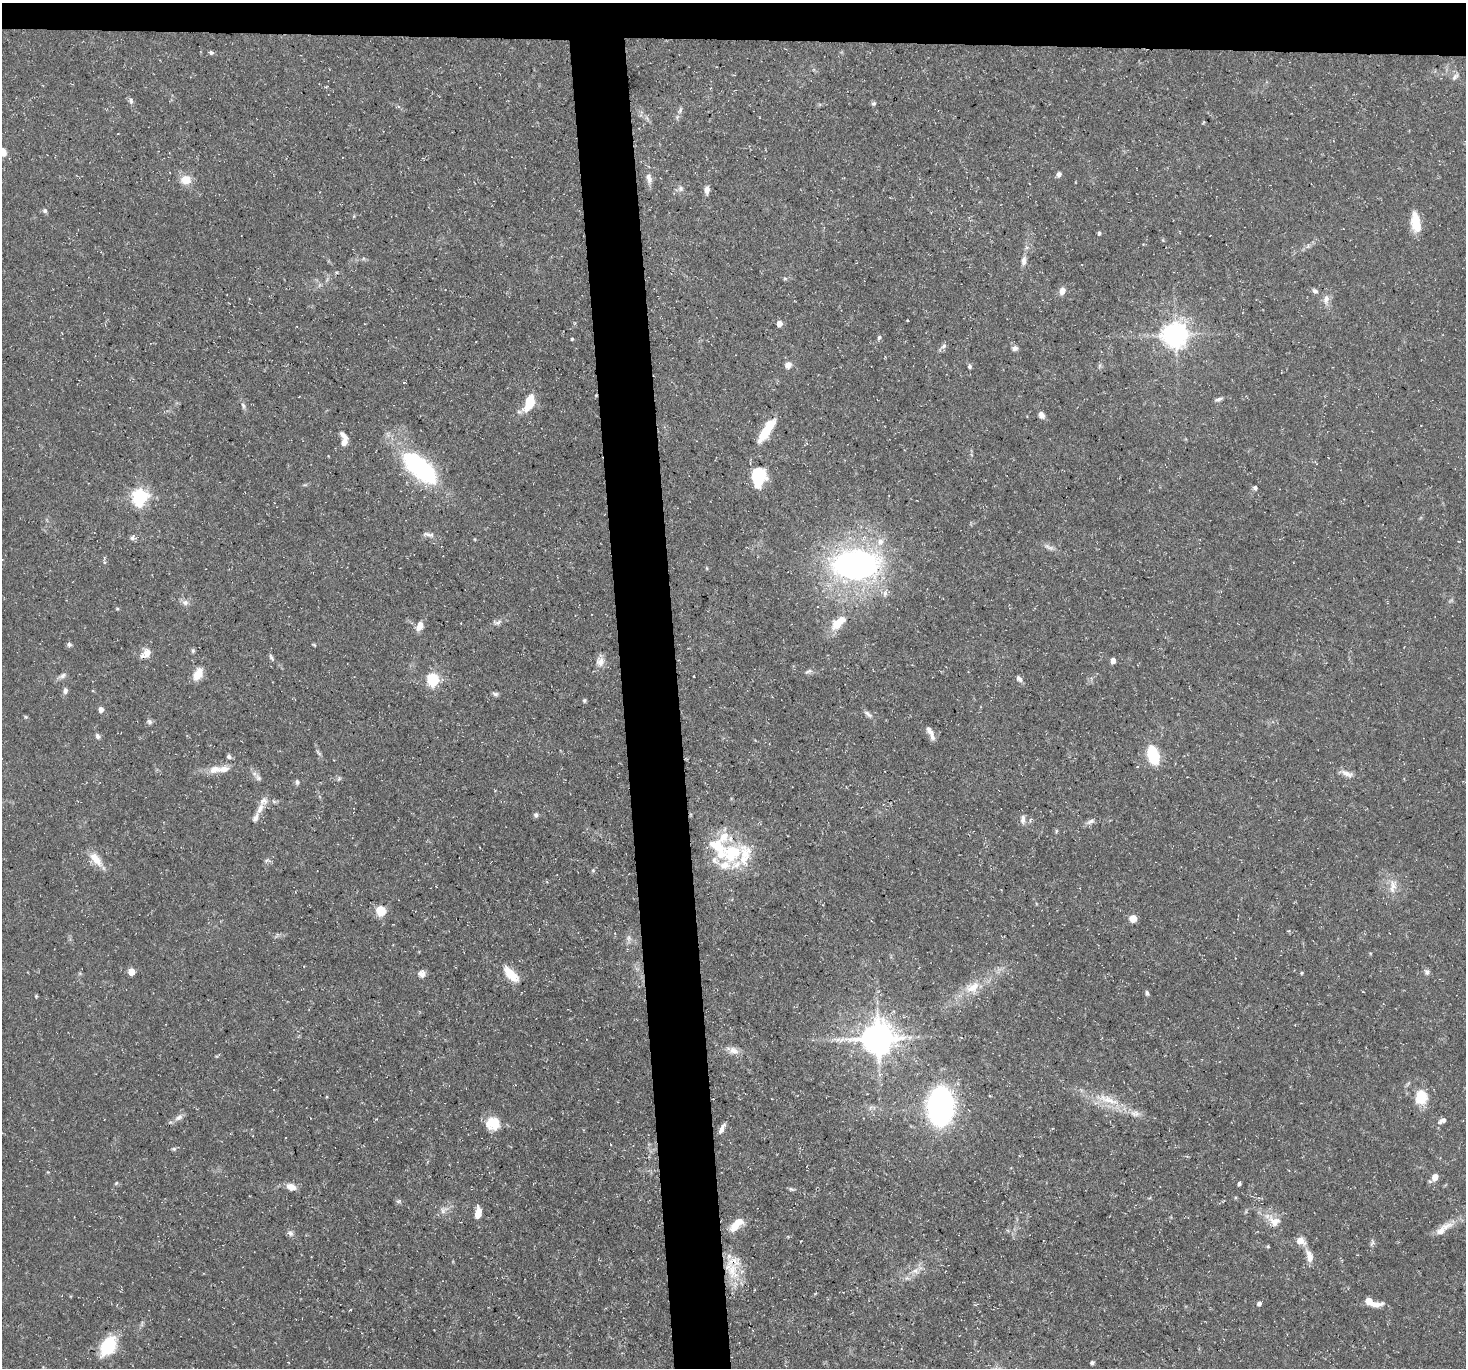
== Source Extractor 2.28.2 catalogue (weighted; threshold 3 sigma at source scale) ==
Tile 2 of 3 x 3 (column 2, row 1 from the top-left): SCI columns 1464-2927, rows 2853-4218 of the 4390 x 4363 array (HDU 1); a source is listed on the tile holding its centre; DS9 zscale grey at full resolution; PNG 1468 x 1370 px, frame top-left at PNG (2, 3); no overlay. Shown black and unused: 7% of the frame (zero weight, under 3 of 5 exposures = <1% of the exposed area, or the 3 px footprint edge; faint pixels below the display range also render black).
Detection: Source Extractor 2.28.2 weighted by HDU 2 'WHT'; one run over the whole footprint, this tile lists its part. Background 0.133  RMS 0.0051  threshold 0.0228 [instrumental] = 3 sigma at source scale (4.5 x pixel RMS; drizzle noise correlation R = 1.50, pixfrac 1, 0.05/0.05 arcsec/px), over >= 5 px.
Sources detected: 146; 12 inside a brighter listed object's ellipse — not listed separately; the other 134 listed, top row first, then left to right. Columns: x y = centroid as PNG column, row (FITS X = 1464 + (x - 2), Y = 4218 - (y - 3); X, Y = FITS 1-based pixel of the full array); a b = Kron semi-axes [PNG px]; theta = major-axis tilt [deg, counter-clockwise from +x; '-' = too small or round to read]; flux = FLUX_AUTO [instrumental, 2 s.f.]
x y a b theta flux
211 52 5 5 - 1.1
1455 77 11 6 52 1.8
131 101 8 5 -80 1.3
873 104 6 5 - 0.94
680 110 10 5 74 1.6
3 152 10 7 -66 3.9
1059 174 6 5 - 1.8
649 178 16 7 -76 3.3
186 180 11 10 - 7.2
680 188 8 7 - 1.9
707 190 8 5 88 3.2
45 211 7 6 - 1.1
354 216 5 3 - 0.46
1416 222 24 10 -81 10
1099 233 5 4 - 0.8
1308 246 7 4 71 0.84
1024 261 12 7 84 2.5
785 278 6 4 0 0.76
1062 291 8 7 - 3.3
1315 291 8 5 -41 1.4
1326 299 14 8 79 3.4
779 324 5 5 - 4.3
1175 335 8 7 - 550
879 337 7 4 63 0.93
572 339 3 3 - 0.63
944 346 8 6 36 1.5
1015 348 8 6 10 1.6
788 365 7 7 - 3.1
969 366 6 4 -63 1
1219 399 10 4 18 1.4
529 403 18 9 68 15
243 406 10 5 -72 1.5
1041 415 8 6 -53 2.5
766 430 29 8 57 17
344 440 16 7 -82 6.1
420 468 47 21 -40 63
759 477 18 12 82 23
1255 488 6 5 - 1.2
140 497 7 6 - 160
428 534 16 5 -9 2
132 538 7 5 65 1.3
880 541 11 9 71 4.5
1049 547 16 6 -26 2.4
104 562 5 3 - 0.61
855 564 36 22 2 190
185 602 9 8 - 2.2
117 609 5 3 - 0.51
498 622 10 5 33 1.7
838 623 25 12 43 9.9
419 626 12 7 68 3.9
69 645 6 6 - 1.2
314 645 5 3 - 0.49
193 651 6 5 - 0.96
147 653 14 9 39 4.5
271 657 9 5 -61 1.1
1113 660 5 4 - 4.6
600 662 13 12 - 3.8
808 671 11 5 20 1.4
198 674 12 8 61 8.3
62 676 11 6 30 1.8
1019 678 8 6 -51 1.8
433 680 6 5 - 73
65 691 9 6 77 1.7
495 694 8 5 -21 1.2
584 700 5 4 - 0.75
101 709 5 5 - 3.4
868 714 14 6 -37 1.8
26 717 5 4 - 0.64
149 721 7 5 -73 1.3
98 736 8 6 -66 1.3
932 736 12 6 -76 2.3
318 753 10 4 -46 1
1153 755 12 8 -75 32
229 757 6 5 - 1.3
215 769 18 10 11 5.9
1347 773 17 7 -19 3.4
258 777 10 7 -54 1.8
339 779 7 4 66 0.77
297 782 7 5 -81 1.1
260 808 16 8 67 4.2
536 815 6 6 - 1.3
1023 819 13 6 86 2.2
1091 821 12 5 25 2
1056 831 6 4 88 0.61
732 853 31 25 46 28
96 859 22 10 -50 7.4
267 860 9 5 7 1.2
593 870 5 5 - 0.75
1393 886 22 10 80 6.1
381 911 6 5 - 34
1133 918 6 6 - 6.9
629 938 8 7 - 1.9
131 971 5 5 - 8.3
1427 972 7 7 - 1.7
1302 973 4 3 - 0.57
422 974 9 8 - 2.7
511 974 23 9 -46 10
972 987 23 14 27 10
1147 993 6 4 -73 1.1
36 996 4 4 - 0.5
878 1038 10 9 - 1100
733 1050 17 9 -22 4.3
1421 1097 20 16 84 11
1108 1100 37 9 -17 13
941 1106 26 17 88 170
179 1117 12 7 33 2.6
1442 1120 11 6 27 2.3
493 1123 16 14 -8 10
722 1129 13 5 64 2.6
174 1149 6 5 - 0.87
1435 1177 7 5 48 7
116 1183 6 3 45 0.56
1239 1184 4 4 - 1.1
291 1187 12 8 -17 4.2
791 1189 6 5 - 0.92
398 1201 7 5 29 0.89
443 1211 8 6 -48 1.8
478 1213 12 6 83 6.2
1274 1221 17 14 -16 6.8
738 1222 12 10 12 5.6
1443 1229 31 9 36 7
290 1233 10 7 -19 1.7
1300 1241 7 6 - 6.3
1373 1242 7 4 72 1.1
1268 1246 4 4 - 0.57
1309 1256 17 8 -73 5
732 1270 32 17 -59 17
915 1271 9 8 - 3.1
1369 1301 8 6 -34 4.7
1259 1303 5 4 - 1.8
1376 1304 17 6 7 4.2
350 1310 4 3 - 0.39
108 1346 26 16 55 19
1092 1363 4 4 - 1.1
Overlapping masked pixels (flux is a lower limit): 1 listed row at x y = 732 1270
Isophote crosses this tile's border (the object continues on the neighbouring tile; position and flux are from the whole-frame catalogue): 1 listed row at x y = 3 152